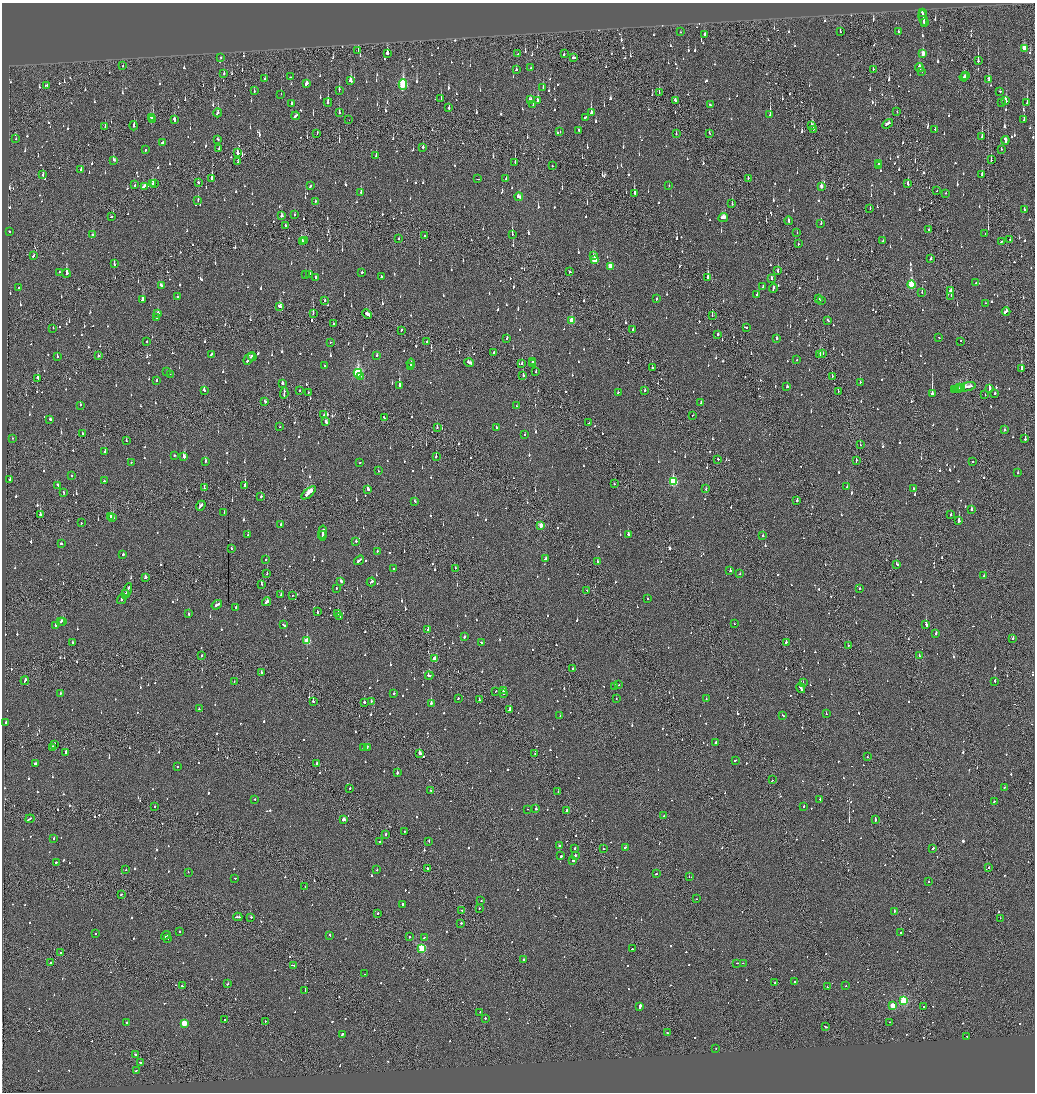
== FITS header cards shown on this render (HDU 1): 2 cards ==
NAXIS1  =                 2065
NAXIS2  =                 2180

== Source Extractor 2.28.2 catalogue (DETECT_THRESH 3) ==
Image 2065 x 2180 px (HDU 1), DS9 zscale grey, zoomed out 1/2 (1 PNG px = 2 x 2 image px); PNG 1037 x 1094 px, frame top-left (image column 1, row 2179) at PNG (2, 3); each listed source drawn as its Kron ellipse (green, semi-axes under 4 px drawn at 4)
Background -0.113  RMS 0.072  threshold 0.215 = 3 sigma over >= 5 px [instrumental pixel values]
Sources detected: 1688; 71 cannot appear on this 1/2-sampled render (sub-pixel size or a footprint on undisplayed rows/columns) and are neither listed nor drawn; of the other 1617, the 500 brightest by FLUX_AUTO listed and drawn (1117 fainter detections omitted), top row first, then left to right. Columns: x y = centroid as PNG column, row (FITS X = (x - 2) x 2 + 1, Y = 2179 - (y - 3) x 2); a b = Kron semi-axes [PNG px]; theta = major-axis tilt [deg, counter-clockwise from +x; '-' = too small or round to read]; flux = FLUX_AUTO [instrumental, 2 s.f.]
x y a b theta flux
922 13 4 2 - 140
923 18 8 2 -81 370
924 22 2 1 - 62
680 32 2 2 - 110
840 32 4 1 - 90
898 32 2 2 - 94
705 35 3 2 - 83
1024 48 4 2 - 130
358 50 3 1 - 79
387 53 3 2 - 760
518 54 2 1 - 190
564 54 3 2 - 110
923 54 4 2 - 150
220 57 2 2 - 68
573 57 3 2 - 220
978 61 3 2 - 420
122 66 3 1 - 76
531 68 2 2 - 96
919 68 4 2 - 120
873 69 2 2 - 80
516 70 3 2 - 63
922 71 2 2 - 100
224 74 3 2 - 100
966 76 3 1 - 100
290 77 2 2 - 68
964 77 4 2 - 140
265 79 3 2 - 260
989 79 3 2 - 260
350 81 4 2 - 350
307 84 4 3 - 110
403 84 5 3 - 1100
47 85 3 2 - 390
543 87 3 2 - 67
339 90 3 2 - 280
254 91 3 2 - 91
1000 91 2 1 - 81
659 93 3 1 - 97
281 94 2 1 - 130
441 99 3 2 - 210
530 100 3 2 - 370
537 100 2 2 - 130
675 100 3 2 - 110
1006 101 2 2 - 280
328 102 4 2 - 200
1002 102 2 2 - 92
1027 103 4 2 - 300
292 104 3 2 - 96
533 105 2 2 - 110
710 105 3 2 - 84
449 107 3 2 - 160
339 112 2 2 - 110
591 112 4 2 - 520
897 112 2 1 - 63
218 113 4 2 - 200
770 115 2 2 - 1500
296 116 4 2 - 200
152 117 4 2 - 100
585 117 3 2 - 150
153 119 2 2 - 290
1024 119 2 2 - 150
174 120 3 2 - 250
349 120 2 1 - 100
888 124 6 2 33 170
812 125 4 2 - 120
134 126 4 2 - 180
105 127 3 1 - 200
813 129 2 2 - 73
935 129 2 2 - 70
579 130 3 2 - 100
560 132 2 2 - 68
317 133 3 1 - 170
676 134 3 2 - 80
710 134 3 1 - 65
982 136 4 2 - 170
16 139 2 2 - 120
218 139 2 2 - 70
1005 140 4 2 - 500
163 143 3 2 - 200
423 147 2 2 - 260
219 148 2 2 - 70
1001 149 2 2 - 75
145 150 2 2 - 67
237 153 3 2 - 510
376 156 2 1 - 63
114 160 3 2 - 100
991 160 3 2 - 90
238 162 3 2 - 84
515 162 3 1 - 68
879 163 2 2 - 180
552 166 2 2 - 77
879 166 2 2 - 110
81 170 3 2 - 100
43 175 3 2 - 70
982 175 3 2 - 82
212 178 3 2 - 400
748 178 2 2 - 63
478 179 2 1 - 190
506 179 2 2 - 320
199 182 2 2 - 110
154 183 2 2 - 110
153 184 2 1 - 310
908 184 3 2 - 160
135 185 2 1 - 64
669 185 2 2 - 65
144 186 3 2 - 130
311 186 3 2 - 130
821 186 3 2 - 86
937 190 2 1 - 74
361 192 3 2 - 140
634 193 4 2 - 310
946 193 2 2 - 70
519 197 4 2 - 150
198 200 3 2 - 96
315 202 3 2 - 64
732 204 2 1 - 120
870 208 2 2 - 89
1024 210 3 2 - 93
295 215 3 2 - 100
111 216 2 2 - 100
282 216 3 3 - 120
723 217 5 3 - 180
788 221 4 2 - 140
821 223 3 2 - 72
286 225 3 1 - 110
929 230 3 2 - 69
9 231 2 2 - 160
797 233 2 1 - 120
985 233 2 1 - 140
512 234 3 2 - 210
92 235 3 2 - 73
425 236 2 2 - 170
399 238 3 2 - 87
304 240 3 1 - 97
1010 240 2 2 - 66
302 241 3 2 - 90
883 241 4 2 - 110
1002 242 2 1 - 79
798 244 2 2 - 110
593 255 3 2 - 69
33 256 3 2 - 96
931 259 3 2 - 77
594 260 3 3 - 370
114 264 3 2 - 130
610 266 3 3 - 290
778 271 3 2 - 120
60 272 2 2 - 75
362 272 2 2 - 300
570 272 2 2 - 300
66 273 4 2 - 260
309 274 2 2 - 190
306 275 2 2 - 150
315 277 3 2 - 83
381 277 2 2 - 64
708 277 3 2 - 340
772 279 3 2 - 110
976 283 2 2 - 64
161 285 3 2 - 130
911 285 4 3 - 850
19 287 2 2 - 150
763 287 3 2 - 83
773 288 4 2 - 200
951 291 3 2 - 140
922 292 2 2 - 120
757 295 2 2 - 280
951 296 2 1 - 92
177 297 2 2 - 180
656 299 3 2 - 140
819 299 2 2 - 77
143 300 4 3 - 250
325 300 2 2 - 88
821 300 3 2 - 130
985 303 2 2 - 140
280 306 4 3 - 180
1006 311 4 2 - 500
158 313 2 2 - 83
313 313 2 1 - 100
367 314 5 2 - 220
712 315 3 1 - 70
157 317 4 2 - 160
828 320 4 2 - 92
572 321 3 3 - 340
333 324 2 2 - 85
746 327 2 2 - 120
53 328 2 2 - 140
402 330 3 1 - 81
633 330 2 2 - 75
718 334 2 2 - 190
939 337 2 2 - 66
507 338 3 2 - 80
776 339 2 2 - 110
147 341 2 1 - 98
960 341 2 1 - 84
427 342 2 1 - 97
330 343 2 2 - 67
494 352 2 1 - 290
211 354 3 2 - 78
820 354 3 2 - 130
822 354 2 2 - 76
98 356 2 2 - 110
377 356 2 2 - 87
57 357 2 2 - 180
252 357 4 2 - 590
249 358 7 2 53 280
797 360 2 2 - 72
532 362 3 2 - 120
411 363 4 2 - 200
469 363 4 2 - 140
522 364 2 2 - 110
533 364 2 1 - 72
324 366 2 2 - 86
410 366 3 2 - 170
652 368 2 1 - 78
1022 369 3 2 - 180
167 371 2 2 - 63
536 371 3 1 - 64
358 373 4 3 - 1700
170 374 2 2 - 140
523 375 2 2 - 140
360 376 2 2 - 66
832 376 2 2 - 63
38 378 4 2 - 130
157 380 2 2 - 63
860 382 2 2 - 66
282 383 2 2 - 200
399 385 4 2 - 530
787 387 2 2 - 110
966 387 10 3 13 310
960 388 2 1 - 89
962 388 3 1 - 140
989 388 4 2 - 500
958 389 4 2 - 210
204 390 3 2 - 91
300 390 2 2 - 91
645 390 2 2 - 150
955 390 4 2 - 170
838 391 2 1 - 110
308 392 2 1 - 87
618 392 2 1 - 250
284 393 6 2 85 190
932 393 3 2 - 2600
995 393 2 2 - 180
985 395 2 2 - 73
265 401 3 2 - 88
701 403 3 2 - 86
80 405 2 2 - 92
516 406 2 2 - 73
324 414 2 1 - 63
693 415 2 2 - 250
384 418 2 1 - 81
50 419 2 2 - 200
326 422 3 2 - 120
589 423 2 1 - 110
280 427 2 1 - 84
496 427 3 2 - 110
437 428 2 2 - 100
1005 430 2 2 - 79
83 433 2 2 - 120
525 435 2 2 - 68
12 438 2 2 - 64
1025 439 2 2 - 330
126 441 2 2 - 140
860 445 2 1 - 70
105 452 2 2 - 150
174 455 2 2 - 66
436 456 3 2 - 91
184 457 3 3 - 270
718 459 2 2 - 290
205 461 3 2 - 96
856 461 3 1 - 170
972 461 2 1 - 82
131 463 2 2 - 68
360 463 2 2 - 66
378 471 2 2 - 67
1018 473 2 2 - 230
72 476 2 2 - 89
10 480 2 2 - 150
104 481 2 2 - 150
673 482 4 3 - 1200
614 484 2 2 - 93
58 485 4 2 - 99
245 486 2 2 - 1400
847 487 2 2 - 63
204 488 2 1 - 150
368 489 3 2 - 180
706 489 2 2 - 71
913 489 2 2 - 96
63 492 2 2 - 63
309 493 9 2 41 840
261 497 2 2 - 230
797 500 2 2 - 100
415 501 2 2 - 93
201 506 5 2 - 190
971 509 2 2 - 290
224 512 3 2 - 100
951 514 3 2 - 67
40 515 3 2 - 460
110 516 3 2 - 290
113 518 2 2 - 100
959 521 3 2 - 1200
81 523 2 2 - 66
281 524 2 2 - 80
541 526 3 3 - 190
323 532 6 2 83 330
628 534 3 2 - 140
248 535 2 2 - 67
322 536 5 2 - 220
763 536 2 1 - 390
356 541 2 2 - 130
61 544 2 2 - 180
231 549 2 2 - 110
377 551 2 2 - 75
123 554 2 2 - 620
266 559 2 2 - 70
546 559 2 2 - 64
359 560 5 2 - 240
597 561 3 2 - 130
896 564 3 2 - 130
393 568 2 2 - 87
455 568 2 1 - 82
730 571 2 2 - 370
267 574 2 2 - 140
740 574 2 2 - 120
984 576 2 2 - 84
145 578 3 2 - 130
341 581 3 2 - 150
371 582 4 2 - 110
261 584 3 2 - 65
336 588 2 2 - 110
859 589 2 2 - 69
587 590 2 2 - 260
127 591 8 2 68 280
125 594 3 1 - 140
281 595 2 2 - 150
293 595 2 1 - 73
122 599 5 2 - 370
647 599 2 2 - 65
267 602 4 2 - 140
217 605 5 2 - 230
236 607 2 2 - 97
317 611 3 1 - 100
338 613 2 2 - 77
189 614 2 2 - 100
339 616 3 2 - 80
63 621 3 2 - 150
61 622 3 2 - 89
734 624 2 2 - 82
926 624 3 2 - 830
56 625 3 2 - 110
284 625 3 2 - 110
428 629 2 2 - 630
936 633 3 2 - 81
464 637 2 2 - 230
1013 639 2 2 - 160
307 641 3 3 - 570
786 642 2 2 - 98
72 643 2 2 - 89
481 643 2 2 - 75
848 645 2 2 - 100
919 655 3 2 - 190
201 656 2 2 - 76
434 659 3 2 - 200
573 668 2 2 - 180
261 673 3 2 - 190
429 675 4 2 - 240
25 681 4 2 - 140
234 681 2 2 - 90
995 681 2 2 - 220
803 683 2 1 - 71
619 685 2 2 - 66
615 686 2 2 - 280
801 688 5 2 - 320
504 690 2 2 - 440
496 691 2 2 - 67
60 693 2 2 - 68
394 693 2 2 - 84
504 693 2 2 - 97
458 698 3 2 - 64
479 699 2 2 - 85
616 699 2 2 - 81
706 699 2 2 - 90
371 701 2 2 - 77
313 702 2 2 - 370
364 702 2 1 - 990
431 703 2 2 - 860
199 709 2 2 - 80
510 709 4 2 - 290
826 714 2 2 - 200
783 715 2 2 - 87
560 716 2 2 - 66
5 723 3 2 - 84
716 742 2 2 - 210
54 744 2 2 - 310
367 747 3 2 - 110
52 748 2 2 - 410
363 748 2 2 - 78
66 752 2 2 - 220
420 753 3 2 - 430
535 753 2 2 - 120
867 757 2 2 - 88
735 760 3 2 - 100
317 763 2 2 - 220
35 764 3 2 - 93
178 767 2 2 - 240
397 772 3 2 - 120
772 780 2 2 - 65
1005 787 2 2 - 68
350 788 2 2 - 88
431 790 2 2 - 130
558 791 3 2 - 100
254 799 2 2 - 120
820 799 2 2 - 180
994 802 2 2 - 95
155 806 2 2 - 68
804 806 3 2 - 85
527 809 2 1 - 98
536 809 2 2 - 570
567 811 3 2 - 120
664 816 2 2 - 70
30 819 4 1 - 280
344 819 3 2 - 220
875 819 4 2 - 180
404 831 2 2 - 93
385 834 2 2 - 86
54 838 2 2 - 130
429 841 3 2 - 110
380 842 2 2 - 120
559 845 2 1 - 530
625 847 3 2 - 130
575 848 2 2 - 640
933 848 2 2 - 110
603 849 2 1 - 96
575 855 2 2 - 550
561 856 2 2 - 2600
573 860 2 2 - 1400
56 862 2 2 - 85
989 867 2 1 - 150
427 868 2 2 - 710
126 870 2 2 - 95
377 870 2 2 - 94
188 872 2 2 - 200
656 874 3 2 - 69
689 877 2 1 - 170
235 878 2 2 - 180
928 882 2 1 - 140
305 886 2 2 - 110
121 894 2 2 - 110
697 899 2 2 - 65
481 901 2 2 - 160
402 904 2 2 - 190
479 908 2 2 - 68
462 910 2 1 - 65
894 911 2 2 - 230
378 913 2 2 - 150
238 917 4 2 - 660
251 917 3 2 - 160
1000 918 2 1 - 160
461 923 2 2 - 200
180 931 2 2 - 77
900 933 2 2 - 320
96 934 2 2 - 62
166 935 5 2 - 180
330 935 3 2 - 88
409 937 2 2 - 71
424 937 2 1 - 77
167 938 2 2 - 87
422 948 3 3 - 900
632 949 2 2 - 75
61 953 2 2 - 160
524 959 2 2 - 200
51 963 2 2 - 97
737 963 2 2 - 66
743 963 2 2 - 130
293 965 4 2 - 100
365 974 2 2 - 170
794 981 2 2 - 78
775 983 2 2 - 450
228 984 2 1 - 260
182 986 2 1 - 78
846 986 2 2 - 90
827 987 2 1 - 78
305 991 2 2 - 160
904 1000 3 3 - 1200
892 1005 3 3 - 290
640 1006 3 2 - 570
924 1007 3 2 - 110
480 1012 2 1 - 140
485 1018 2 2 - 180
224 1019 2 1 - 91
265 1021 2 1 - 86
889 1022 2 2 - 87
126 1023 2 2 - 180
184 1023 3 3 - 420
825 1027 3 2 - 180
667 1033 2 2 - 110
342 1034 3 2 - 180
967 1037 3 2 - 180
716 1048 2 1 - 86
135 1055 2 2 - 210
140 1062 2 2 - 65
136 1071 2 2 - 64
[1117 fainter detections neither listed nor drawn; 71 sub-pixel or undisplayed-footprint detections neither listed nor drawn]